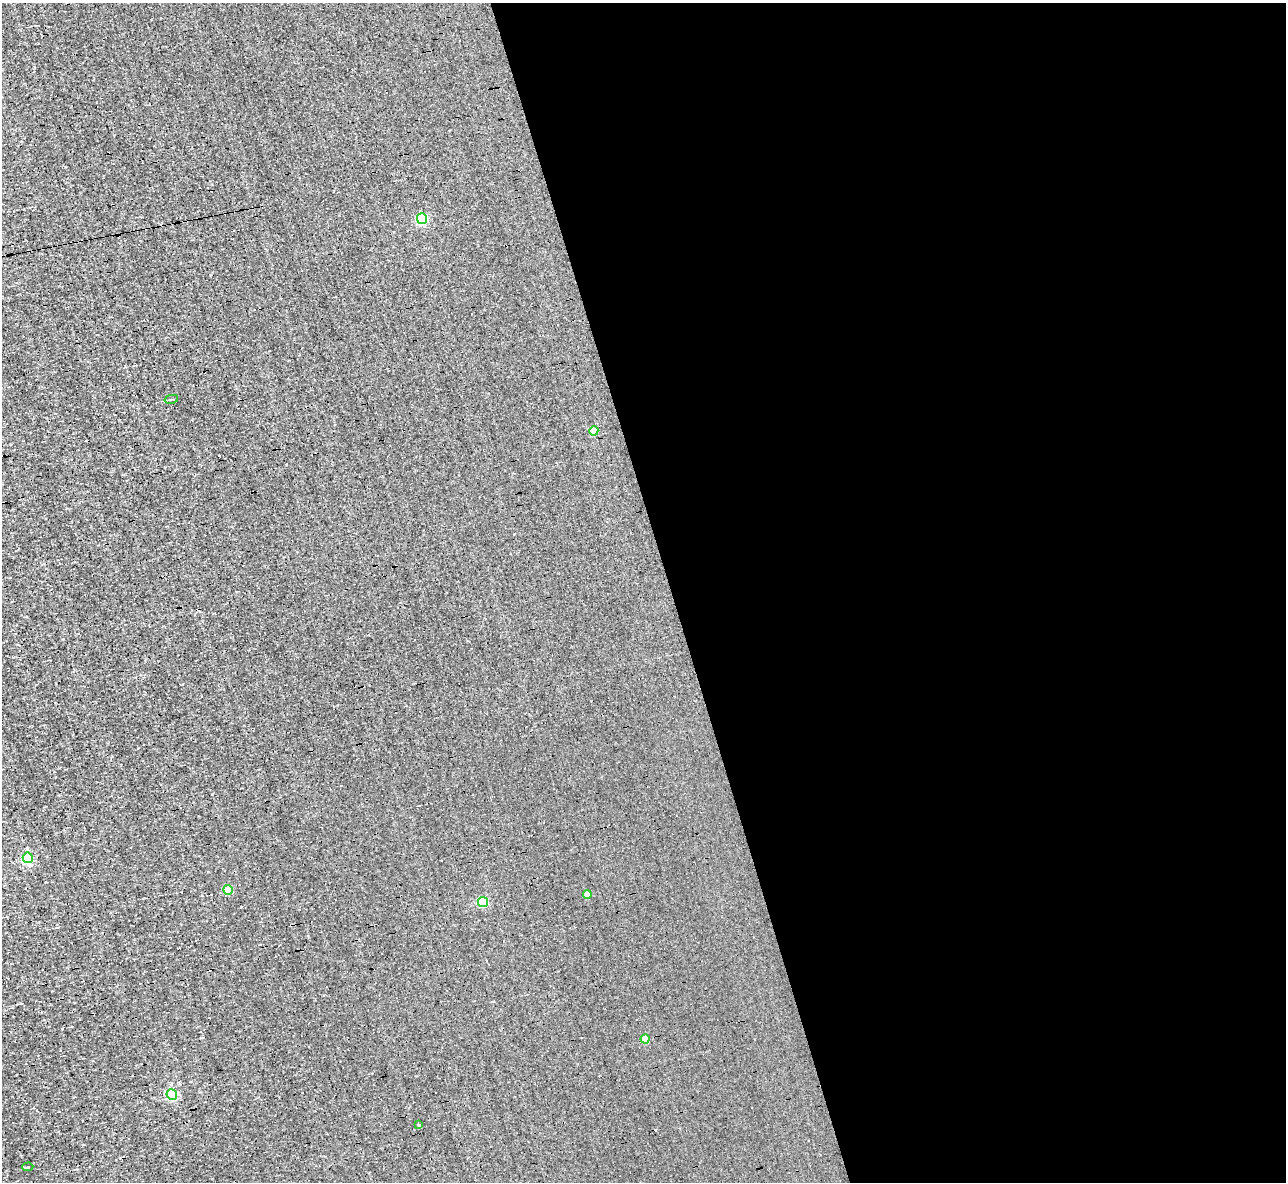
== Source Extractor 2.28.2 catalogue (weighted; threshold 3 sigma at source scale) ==
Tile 8 of 4 x 4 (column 4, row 2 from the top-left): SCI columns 3852-5135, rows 2506-3685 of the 5135 x 5132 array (HDU 1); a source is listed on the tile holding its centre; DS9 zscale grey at full resolution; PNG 1288 x 1184 px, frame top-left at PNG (2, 3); each listed source drawn as its Kron ellipse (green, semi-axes under 4 px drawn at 4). Shown black and unused: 48% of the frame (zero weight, under 3 of 4 exposures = <1% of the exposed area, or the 3 px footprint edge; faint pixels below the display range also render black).
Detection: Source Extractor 2.28.2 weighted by HDU 2 'WHT'; one run over the whole footprint, this tile lists its part. Background 0.00167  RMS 0.043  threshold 0.195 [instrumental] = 3 sigma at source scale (4.5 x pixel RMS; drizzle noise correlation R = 1.50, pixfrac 1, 0.05/0.05 arcsec/px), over >= 5 px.
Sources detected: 21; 10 cosmic-ray / hot-pixel residue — neither listed nor drawn; the other 11 listed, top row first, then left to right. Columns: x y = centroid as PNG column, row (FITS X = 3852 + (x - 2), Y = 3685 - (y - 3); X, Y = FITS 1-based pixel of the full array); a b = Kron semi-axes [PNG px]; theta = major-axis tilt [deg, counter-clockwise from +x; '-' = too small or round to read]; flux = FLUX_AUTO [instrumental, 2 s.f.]
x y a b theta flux
422 219 5 5 - 310
171 399 7 2 12 4.6
594 431 4 4 - 56
28 858 5 5 - 290
228 890 5 4 - 130
587 895 4 4 - 35
483 902 5 5 - 230
645 1039 4 4 - 72
172 1095 5 5 - 350
419 1125 4 3 - 3.6
28 1167 5 2 - 3.2
Unlisted compact peaks at least as high as the median listed source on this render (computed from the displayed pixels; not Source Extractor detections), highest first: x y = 241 907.